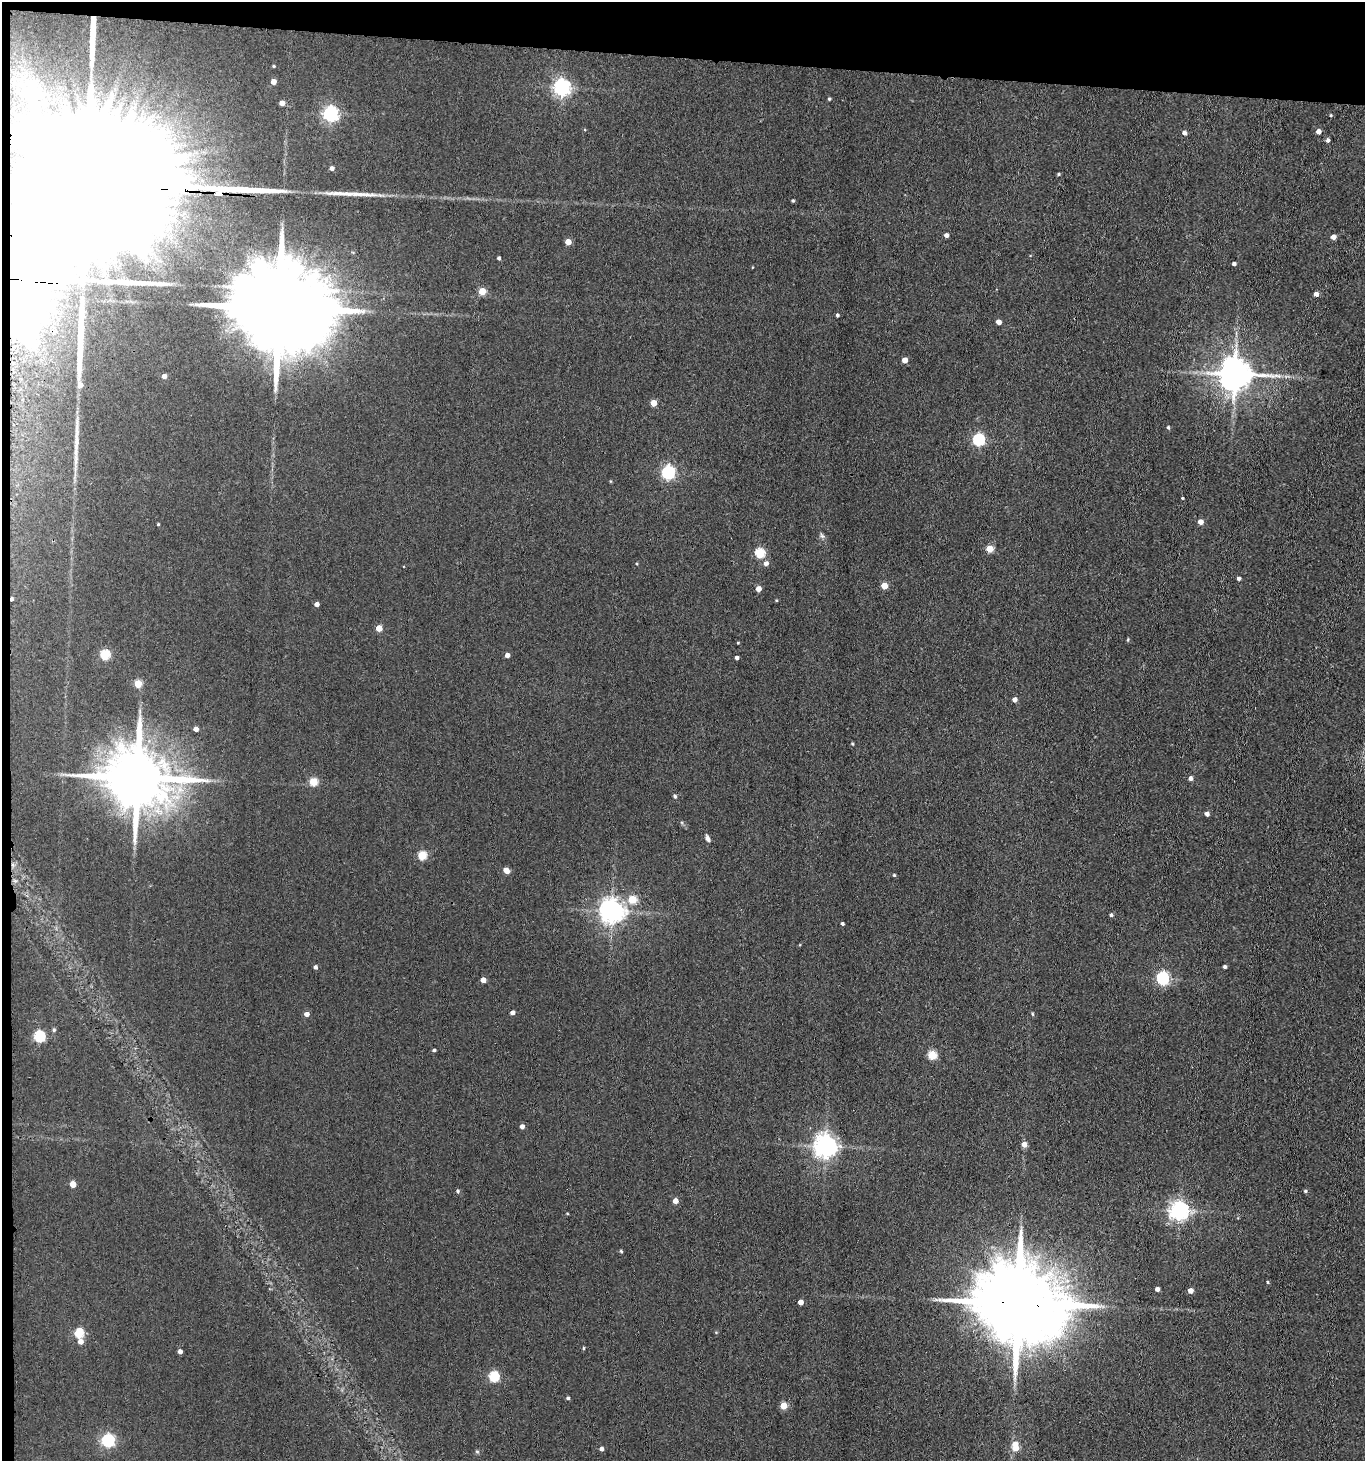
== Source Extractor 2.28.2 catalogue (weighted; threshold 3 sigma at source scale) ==
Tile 1 of 3 x 3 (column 1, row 1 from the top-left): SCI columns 220-1582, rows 2924-4382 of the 4469 x 4387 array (HDU 1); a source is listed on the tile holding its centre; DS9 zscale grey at full resolution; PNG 1367 x 1463 px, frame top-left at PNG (2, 2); no overlay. Shown black and unused: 5% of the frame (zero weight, under 3 of 4 exposures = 5% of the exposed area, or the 3 px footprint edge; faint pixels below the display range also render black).
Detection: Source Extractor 2.28.2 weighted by HDU 2 'WHT'; one run over the whole footprint, this tile lists its part. Background 0.0704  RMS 0.0069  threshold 0.0312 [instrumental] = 3 sigma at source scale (4.5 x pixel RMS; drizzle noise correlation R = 1.50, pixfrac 1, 0.05/0.05 arcsec/px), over >= 5 px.
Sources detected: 112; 3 inside a brighter object's white glare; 6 long thin detections or spike segments (spike, bleed or trail) — not listed; the other 103 listed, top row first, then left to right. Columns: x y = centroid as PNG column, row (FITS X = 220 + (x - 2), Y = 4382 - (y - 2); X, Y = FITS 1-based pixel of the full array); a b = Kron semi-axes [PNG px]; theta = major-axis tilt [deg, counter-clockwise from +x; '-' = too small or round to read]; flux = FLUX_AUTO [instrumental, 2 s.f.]
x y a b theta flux
274 66 4 3 - 0.67
273 82 4 4 - 4.9
562 88 6 6 - 250
829 99 4 3 - 0.9
282 103 4 4 - 4.8
330 114 6 6 - 180
1331 115 3 3 - 0.62
1318 131 4 4 - 3.2
1184 133 5 4 - 2.1
1328 140 5 4 - 1.6
332 168 4 4 - 2.5
1058 174 4 3 - 0.92
84 183 124 27 -4 110000
793 201 3 3 - 0.88
946 235 4 4 - 2.6
1333 237 4 4 - 4.3
568 242 4 4 - 8.5
499 258 4 3 - 1.4
1234 264 4 3 - 1.6
482 291 5 4 - 16
1316 294 4 4 - 3
279 308 35 19 -6 19000
837 315 4 3 - 1.1
999 322 4 4 - 3.8
905 360 4 4 - 5.6
1235 374 10 9 - 1500
164 376 4 4 - 3.8
80 385 6 5 - 4
654 403 4 4 - 9.2
1168 427 5 4 - 0.97
979 440 5 5 - 84
76 441 44 6 88 9.8
668 472 6 6 - 120
1182 498 3 3 - 0.74
1200 522 5 5 - 4.2
158 524 3 3 - 0.66
822 536 9 4 -54 1.5
990 549 5 5 - 14
760 553 5 5 - 41
766 563 5 5 - 2.8
1239 578 4 4 - 1.7
884 586 4 4 - 12
758 589 4 4 - 6.2
12 599 4 3 - 1.5
317 604 4 4 - 3.1
379 628 4 4 - 9.7
738 643 3 3 - 0.55
105 655 5 5 - 43
507 655 4 4 - 3.7
737 658 4 3 - 2.1
138 684 5 4 - 20
1015 699 4 4 - 3.1
196 729 4 4 - 4
137 778 19 15 -9 6100
1190 778 4 4 - 2.6
313 782 5 5 - 23
675 796 5 4 - 1.1
1207 814 4 4 - 2.8
708 838 9 5 -68 2.3
422 855 5 5 - 31
506 870 5 4 - 7.1
894 875 4 3 - 0.78
632 899 5 5 - 24
612 911 7 7 - 610
1111 915 4 4 - 1.3
842 924 3 3 - 1.4
315 967 4 3 - 1.9
1225 967 4 4 - 1.5
1162 978 6 5 - 110
483 980 4 4 - 5.3
512 1013 4 4 - 2.6
306 1014 4 4 - 4.1
1032 1014 5 3 - 0.61
54 1030 5 4 - 1.1
39 1036 5 5 - 68
434 1050 4 3 - 1.1
932 1055 5 5 - 30
522 1126 4 4 - 2.7
1024 1144 4 4 - 6.1
825 1146 7 7 - 540
73 1184 4 4 - 11
458 1191 4 4 - 1.3
1306 1191 5 4 - 0.99
675 1201 4 4 - 5.5
1179 1211 7 7 - 230
567 1214 4 3 - 0.59
621 1251 5 4 - 0.78
1267 1282 4 3 - 0.71
1157 1289 4 4 - 2.8
1190 1291 4 4 - 5.5
800 1302 4 4 - 4.1
1018 1303 29 19 -8 13000
78 1333 5 5 - 36
80 1341 5 5 - 4.8
583 1348 4 3 - 0.78
180 1352 4 4 - 3.1
494 1377 5 5 - 53
568 1398 4 4 - 1.1
783 1406 5 4 - 14
108 1441 6 5 - 110
1015 1447 9 5 -86 13
601 1449 4 4 - 2.5
477 1451 6 4 -2 0.91
Overlapping masked pixels (flux is a lower limit): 3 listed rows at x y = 84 183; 12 599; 1018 1303